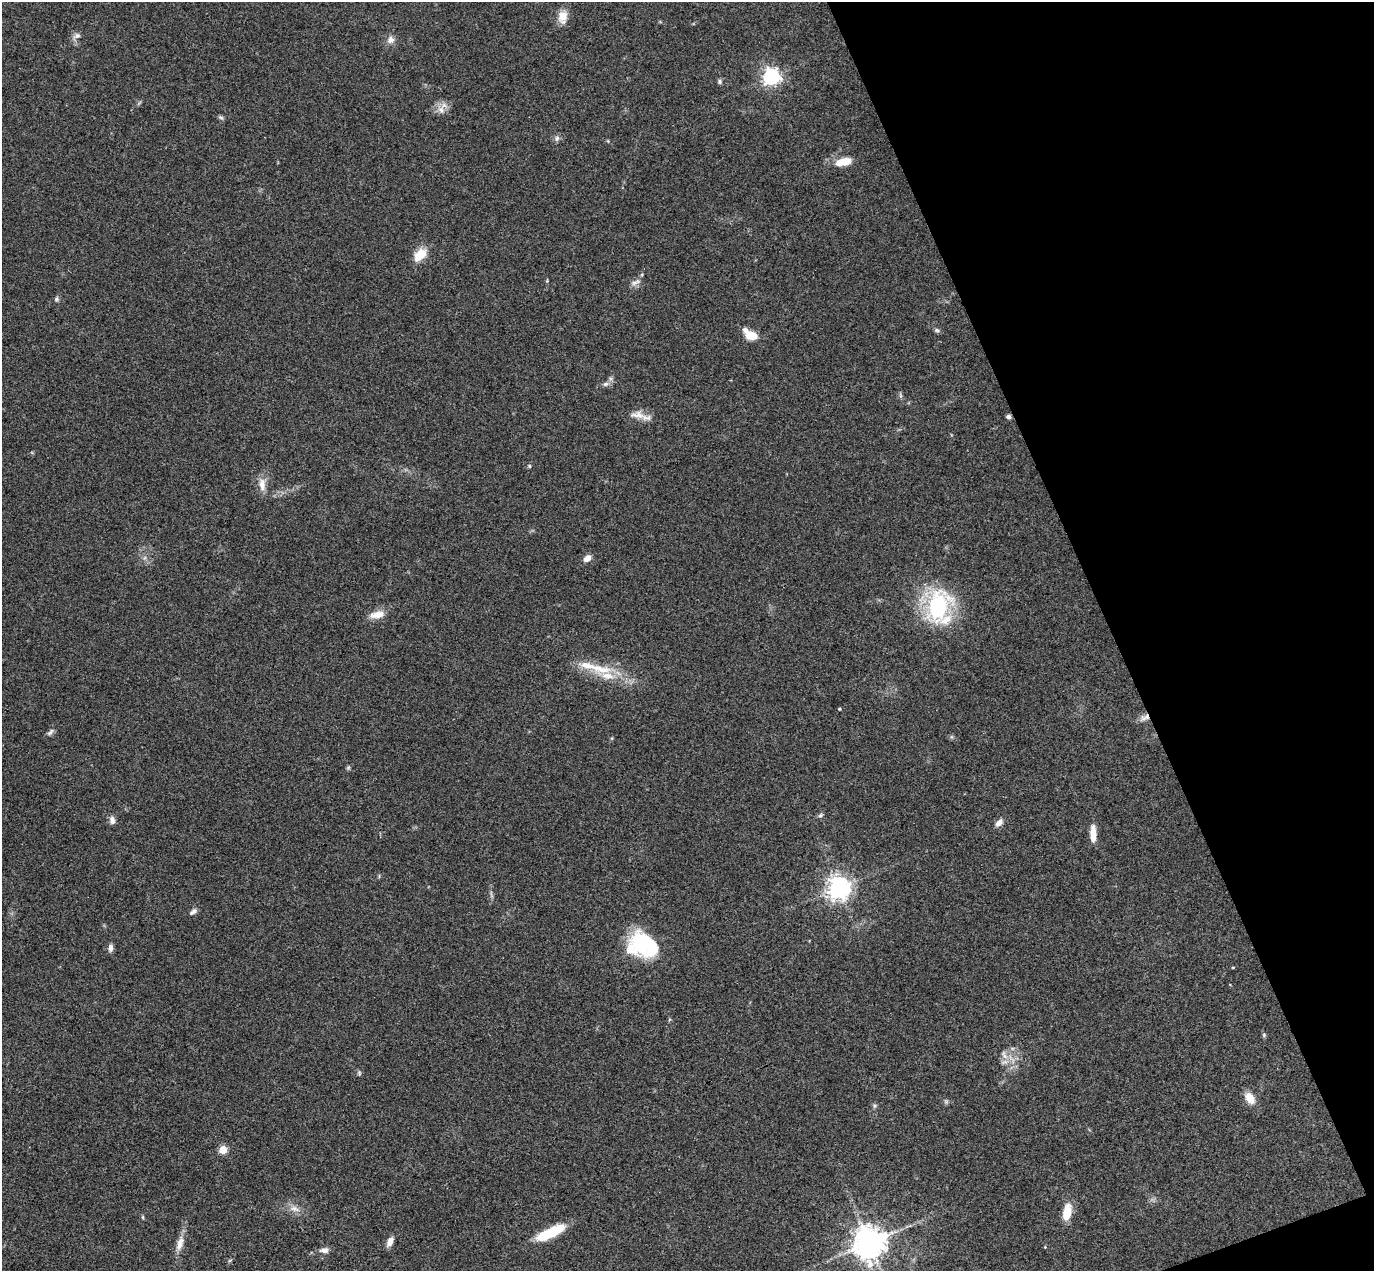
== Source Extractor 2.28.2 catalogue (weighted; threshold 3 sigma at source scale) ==
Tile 12 of 4 x 4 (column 4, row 3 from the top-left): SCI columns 4171-5542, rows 1573-2841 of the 5597 x 5556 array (HDU 1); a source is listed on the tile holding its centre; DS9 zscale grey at full resolution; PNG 1376 x 1273 px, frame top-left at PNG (2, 2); no overlay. Shown black and unused: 20% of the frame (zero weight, under 3 of 4 exposures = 6% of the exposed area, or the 3 px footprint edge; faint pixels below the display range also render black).
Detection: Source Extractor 2.28.2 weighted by HDU 2 'WHT'; one run over the whole footprint, this tile lists its part. Background 0.0535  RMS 0.0051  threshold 0.023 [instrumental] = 3 sigma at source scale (4.5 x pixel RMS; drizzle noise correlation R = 1.50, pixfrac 1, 0.05/0.05 arcsec/px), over >= 5 px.
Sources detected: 60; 2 too faint to see at this stretch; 1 inside a brighter object's white glare — not listed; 5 inside a brighter listed object's ellipse — not listed separately; the other 52 listed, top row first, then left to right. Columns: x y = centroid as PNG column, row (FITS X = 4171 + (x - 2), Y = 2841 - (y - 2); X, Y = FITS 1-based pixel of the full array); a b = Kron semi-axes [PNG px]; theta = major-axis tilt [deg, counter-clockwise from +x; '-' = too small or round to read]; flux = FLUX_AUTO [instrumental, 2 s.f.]
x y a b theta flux
563 17 16 11 85 6.4
77 36 10 7 24 2.1
391 40 10 9 - 3
771 77 7 6 - 200
719 81 7 6 - 1.1
441 110 12 10 -61 4
221 117 8 5 -32 0.96
557 138 8 7 - 1.7
843 162 19 9 13 9.1
420 255 20 12 45 8.3
635 282 15 6 26 2.4
56 299 7 6 - 1.2
937 330 7 5 -13 1.2
751 335 10 7 -9 13
605 384 8 5 26 1.6
900 395 9 3 -77 0.9
638 415 23 11 -2 5.7
1008 417 6 5 - 1.3
529 466 5 5 - 0.72
262 485 19 9 -85 5
144 558 7 4 70 1
587 558 10 7 40 3.1
938 607 31 22 89 66
377 615 19 9 12 6.4
607 676 40 14 -19 16
839 709 3 3 - 0.48
1144 718 15 7 27 3.1
50 732 13 5 44 1.6
612 738 6 4 72 0.53
348 768 6 5 - 0.77
820 815 7 5 40 1
112 820 11 7 -84 2.1
999 823 12 7 47 2.8
1093 833 20 7 90 5.9
839 888 7 7 - 440
193 912 12 6 36 1.9
645 944 31 21 -32 45
110 948 9 6 86 2.2
1264 1035 6 5 - 0.77
1004 1055 15 7 -61 3.5
359 1073 7 5 -71 0.86
1250 1098 14 9 -56 6.6
875 1106 6 6 - 1
223 1150 5 5 - 21
294 1209 16 8 -16 4.2
1067 1212 21 10 79 8.8
143 1217 6 3 -88 0.57
554 1231 27 12 23 15
390 1242 9 6 66 4.2
180 1243 23 9 75 5.4
869 1243 9 9 - 1000
324 1250 11 7 0 2.7
Overlapping masked pixels (flux is a lower limit): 2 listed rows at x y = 1008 417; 1144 718